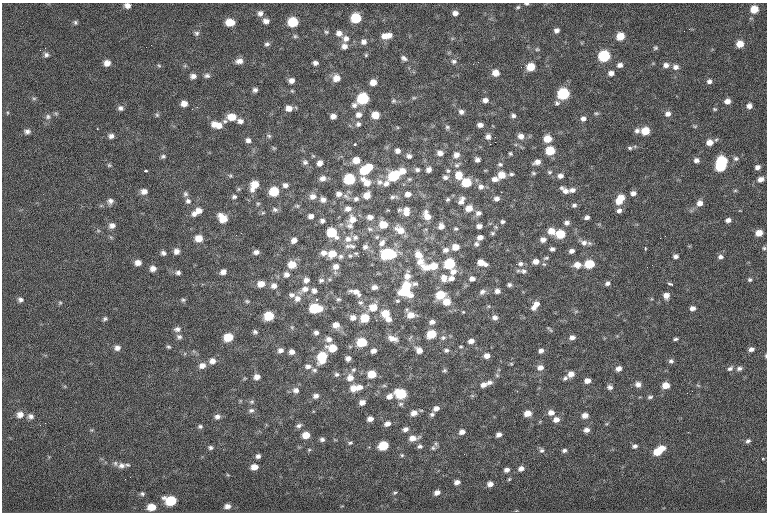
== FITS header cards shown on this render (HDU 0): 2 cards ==
NAXIS1  =                  765
NAXIS2  =                  510

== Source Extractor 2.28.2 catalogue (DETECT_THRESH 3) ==
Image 765 x 510 px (HDU 0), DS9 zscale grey, 1 PNG px = 1 image px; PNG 769 x 514 px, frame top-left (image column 1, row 510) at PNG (2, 3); no overlay
Background -1.32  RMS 6.7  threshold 20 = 3 sigma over >= 5 px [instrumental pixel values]
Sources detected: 429; all 429 listed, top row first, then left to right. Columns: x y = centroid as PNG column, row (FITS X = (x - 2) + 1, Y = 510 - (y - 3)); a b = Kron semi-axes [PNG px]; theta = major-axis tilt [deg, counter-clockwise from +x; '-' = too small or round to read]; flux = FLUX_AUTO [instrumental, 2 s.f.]
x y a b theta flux
527 4 5 3 - 620
127 5 7 5 -18 2100
518 7 5 4 - 610
754 9 6 6 - 6700
260 13 7 7 - 1700
455 13 6 5 - 1900
356 18 7 7 - 16000
266 21 7 6 - 2100
75 22 6 5 - 800
230 22 8 6 -5 6300
293 22 7 7 - 16000
557 30 5 5 - 1500
326 32 6 5 - 730
197 33 7 6 - 1100
339 33 8 7 - 2400
389 35 7 6 - 2300
295 36 5 5 - 740
384 36 9 8 - 3200
620 36 6 6 - 7100
346 38 9 9 - 2800
364 42 7 7 - 2000
267 44 6 5 - 1100
740 44 6 6 - 5300
344 46 7 7 - 2300
45 48 2 2 - 260
655 48 6 5 - 770
537 49 5 5 - 600
40 50 2 2 - 260
46 55 6 6 - 1200
366 55 6 5 - 560
604 56 7 7 - 32000
404 58 7 5 -34 1300
239 61 9 6 8 2400
454 61 8 7 - 1300
107 63 6 6 - 2900
315 63 5 4 - 1500
620 65 6 5 - 1800
666 65 7 6 - 2000
159 66 6 4 -3 560
531 67 7 6 - 8100
675 67 8 7 - 2000
495 73 7 6 - 4100
611 73 6 5 - 2000
193 76 7 5 3 1900
207 76 8 6 2 1200
336 78 8 7 - 4200
291 81 6 6 - 2100
709 81 6 5 - 1400
373 82 6 6 - 3600
255 90 5 5 - 1200
563 94 7 7 - 32000
34 98 6 4 0 640
414 98 6 4 0 560
363 99 7 7 - 28000
485 100 6 5 - 1900
393 101 7 6 - 830
727 101 6 5 - 2600
184 103 6 5 - 3000
557 103 7 6 - 970
354 105 8 7 - 1600
749 106 6 6 - 2100
120 108 7 6 - 1400
289 108 7 6 - 3100
715 109 6 4 -26 530
461 112 6 6 - 1500
596 113 6 4 18 670
668 114 7 6 - 2000
157 115 6 5 - 730
358 115 8 8 - 2400
375 115 6 6 - 6700
333 116 5 5 - 2400
513 116 6 5 - 1200
48 117 8 7 - 1400
232 117 9 7 -4 5800
583 119 6 6 - 1800
225 121 7 5 0 900
240 121 7 6 - 1800
214 124 9 8 - 3100
358 124 7 7 - 1400
480 125 6 4 -1 1900
219 126 8 7 - 3200
695 126 6 3 18 500
447 127 6 5 - 790
27 131 7 6 - 1500
637 131 7 6 - 1500
645 131 6 6 - 8400
111 136 7 6 - 1600
269 136 7 5 -16 830
521 136 8 7 - 2500
488 137 7 6 - 1800
547 139 7 6 - 6400
248 140 6 5 - 1600
495 142 2 2 - 3000
709 142 7 6 - 3600
355 144 3 3 - 620
490 144 2 2 - 3100
274 148 5 5 - 550
630 148 6 4 -15 770
397 151 5 5 - 1700
550 151 7 6 - 12000
440 153 6 6 - 2300
510 153 5 4 - 600
456 155 8 7 - 2400
163 156 6 5 - 820
409 156 6 5 - 1300
736 158 8 7 - 1200
356 160 8 7 - 4900
477 160 5 4 - 1500
696 160 6 6 - 1600
721 161 7 6 - 28000
305 162 7 7 - 1300
537 162 7 5 21 2300
320 163 6 5 - 2200
500 164 6 5 - 950
109 165 6 5 - 660
457 165 9 5 28 1100
369 167 6 5 - 4400
720 167 7 5 3 19000
757 167 5 5 - 1800
365 170 9 7 22 13000
417 170 6 5 - 1100
429 170 5 5 - 2100
145 171 4 2 - 660
402 171 8 7 - 3800
448 171 7 5 -74 840
549 172 6 5 - 710
533 173 6 4 -16 650
511 174 6 4 0 800
459 175 9 8 - 5600
501 175 7 7 - 5300
230 176 6 4 -6 640
393 176 10 7 37 17000
560 176 7 6 - 1900
445 177 7 6 - 1300
323 178 8 7 - 2300
349 179 7 7 - 24000
495 179 7 5 3 2100
760 179 7 5 22 2500
366 182 19 9 -47 5800
380 182 11 9 -32 2700
386 183 9 7 34 2000
466 183 7 6 - 13000
254 185 10 6 60 7000
285 185 6 6 - 1700
481 187 8 7 - 2100
238 189 6 4 -90 580
565 190 10 5 -37 2500
572 190 8 6 7 2000
144 191 8 7 - 2500
274 191 7 6 - 13000
735 191 6 4 1 520
633 193 7 6 - 2000
185 194 7 7 - 1100
339 194 7 6 - 2200
408 194 8 6 5 2300
367 195 8 7 - 4200
313 196 9 8 - 2600
346 196 11 5 -34 1600
234 197 6 5 - 1000
393 197 12 5 6 1400
323 199 6 6 - 2100
356 199 7 7 - 1400
448 199 7 5 42 890
497 199 6 5 - 1700
620 199 11 7 57 8500
110 201 8 7 - 1800
188 201 7 7 - 1500
461 201 12 7 65 2500
700 203 7 7 - 2600
258 204 6 5 - 590
574 205 7 5 27 1100
297 206 6 5 - 650
469 208 8 7 - 4100
348 209 8 7 - 2300
199 210 8 6 1 2800
275 210 8 6 -22 1200
399 210 20 8 -3 1400
407 210 7 6 - 2100
619 211 7 6 - 1600
263 213 6 4 1 590
406 213 9 7 -18 2700
478 213 8 7 - 1800
194 214 7 7 - 1900
311 216 5 5 - 1800
427 216 12 8 -64 4600
370 217 8 6 -4 2200
587 217 5 4 - 1400
223 218 9 6 -45 6800
353 219 11 10 - 4300
728 220 6 5 - 1700
322 221 6 5 - 1200
502 222 5 5 - 900
567 223 7 5 2 1600
383 224 8 7 - 7500
112 225 8 7 - 2300
350 226 10 8 -17 2000
441 226 7 7 - 2600
479 226 5 4 - 1900
370 229 9 5 -15 1300
456 229 5 5 - 720
400 230 14 9 -31 5200
551 231 7 7 - 4300
241 233 3 2 - 300
332 233 8 6 -39 16000
492 233 6 5 - 740
759 233 6 5 - 4900
560 234 7 6 - 12000
236 235 2 2 - 270
665 236 3 2 - 310
355 237 8 7 - 1500
377 237 6 5 - 800
480 237 5 4 - 2400
199 238 7 6 - 4800
660 238 2 2 - 280
348 239 9 8 - 2900
294 240 6 5 - 2200
543 240 6 5 - 2200
382 243 10 8 49 2300
584 243 9 8 - 2300
476 244 7 6 - 1200
350 246 16 6 -3 2000
365 247 7 6 - 1600
455 247 7 6 - 4700
645 248 4 3 - 540
764 248 5 4 - 640
552 249 5 4 - 1200
446 250 8 7 - 1900
176 251 6 6 - 2200
572 251 6 4 19 1700
256 252 6 5 - 1700
163 253 6 5 - 1300
324 253 8 6 4 2500
332 254 8 7 - 6500
363 254 2 2 - 210
388 254 12 8 5 29000
357 255 9 3 -48 710
418 255 10 8 -48 4600
340 256 7 6 - 1200
350 256 5 5 - 630
676 256 5 4 - 1400
720 257 7 6 - 1400
546 258 8 4 15 720
536 261 7 6 - 2800
420 262 13 11 -51 5000
138 263 7 6 - 2800
482 263 9 5 -18 4700
521 263 7 5 66 1600
449 264 7 6 - 22000
516 264 3 2 - 530
589 264 7 6 - 14000
292 265 8 7 - 5700
577 265 8 6 0 3900
652 265 2 2 - 310
336 266 8 7 - 2500
434 266 9 7 15 6500
427 267 13 9 12 4800
647 267 2 2 - 300
153 269 6 6 - 2400
523 271 10 7 -8 1500
223 272 6 5 - 2000
453 272 10 8 29 2700
178 273 6 5 - 1300
286 274 7 6 - 2000
407 276 24 13 -47 6300
444 278 10 8 -66 3500
451 278 8 6 13 2200
472 279 7 6 - 2000
306 280 6 6 - 2100
321 280 7 6 - 1300
750 280 5 5 - 800
607 283 7 5 26 1400
261 284 7 6 - 4500
670 284 6 3 -17 730
406 285 9 6 9 8300
509 285 5 4 - 940
274 286 8 7 - 2300
374 287 7 6 - 1900
305 289 10 8 19 3000
314 291 7 7 - 1800
497 291 6 6 - 1700
356 292 15 7 -21 3300
405 292 11 8 -8 16000
482 292 9 7 30 1600
291 295 9 7 -12 1600
440 295 8 7 - 11000
666 295 6 6 - 2800
297 298 9 8 - 2700
338 299 7 6 - 870
20 300 7 6 - 1400
183 300 6 4 0 730
247 301 7 4 -9 710
397 301 6 4 -2 720
360 302 8 7 - 1300
447 302 7 7 - 5700
60 303 5 5 - 590
536 304 8 7 - 2500
373 307 9 8 - 6300
533 307 7 6 - 1700
315 308 9 6 1 18000
692 308 5 4 - 2000
576 311 6 4 19 540
463 312 4 3 - 370
385 313 7 7 - 7100
411 315 9 7 -27 4900
269 316 7 6 - 14000
353 318 8 7 - 2600
365 318 7 6 - 11000
495 318 7 6 - 1800
105 319 6 5 - 890
388 319 7 6 - 2500
432 322 7 5 14 1800
336 325 7 7 - 3300
292 327 5 5 - 700
177 329 9 6 8 1600
550 329 11 3 -51 620
255 332 6 5 - 1000
316 332 5 5 - 1500
431 334 7 6 - 12000
179 337 7 6 - 1200
228 337 7 6 - 11000
572 337 7 5 15 1900
393 338 12 6 -19 3000
443 338 8 7 - 1300
329 339 7 6 - 2100
675 339 5 3 - 760
471 341 6 4 7 2400
362 342 7 6 - 15000
169 347 5 4 - 670
461 347 6 3 0 500
117 348 7 6 - 2000
332 348 8 6 -10 7800
751 349 6 5 - 1800
280 350 7 6 - 1900
419 350 7 6 - 2900
446 350 7 5 13 1000
373 351 5 5 - 2000
541 351 6 5 - 1600
292 352 6 6 - 2200
487 356 6 6 - 2600
766 356 5 2 - 510
322 357 10 7 75 15000
348 358 5 5 - 1800
212 361 8 7 - 2500
671 361 6 6 - 1100
511 364 5 5 - 490
202 366 8 7 - 2700
308 366 8 6 -1 1700
540 367 8 7 - 2500
619 368 6 5 - 2200
730 368 8 5 36 1300
739 368 8 6 12 1400
314 370 7 6 - 1100
353 370 7 5 31 840
445 370 5 5 - 680
337 374 6 6 - 1000
372 374 7 6 - 8100
571 374 7 6 - 3300
497 375 6 5 - 710
257 377 6 6 - 2500
350 378 9 8 - 3300
565 378 7 5 44 960
587 381 6 5 - 2800
489 382 8 6 1 1500
638 384 7 7 - 2100
483 385 8 6 20 2200
666 385 6 5 - 4800
360 387 7 6 - 2200
610 387 6 5 - 1300
354 388 8 7 - 4100
296 390 8 7 - 2300
692 391 2 2 - 200
687 393 2 2 - 210
401 394 8 6 -14 20000
316 396 7 5 12 1800
389 396 7 5 37 2200
650 397 7 4 8 920
252 402 7 5 1 840
362 402 5 5 - 2300
401 404 7 6 - 970
436 408 8 6 23 2100
251 410 7 6 - 1200
414 413 8 7 - 2800
527 413 6 5 - 4200
551 413 8 7 - 2500
20 414 9 8 - 2800
432 414 6 5 - 1100
585 415 6 5 - 2900
31 416 8 6 -26 1600
217 417 7 6 - 1800
370 419 6 5 - 2300
556 419 7 6 - 2700
387 424 7 6 - 2100
200 426 6 5 - 880
299 426 8 5 25 1200
405 429 7 5 11 1700
586 430 6 5 - 2000
462 432 6 5 - 2200
306 435 6 5 - 5800
499 435 5 4 - 1800
413 438 11 6 9 3600
322 439 6 5 - 1100
748 441 6 5 - 1000
350 443 6 3 6 700
383 446 7 6 - 15000
420 446 7 6 - 1100
635 446 6 4 21 1200
210 448 6 5 - 980
433 448 7 7 - 1200
662 448 6 6 - 3700
542 450 6 6 - 1000
564 450 5 4 - 1000
657 452 7 6 - 8800
402 455 5 4 - 590
258 456 5 4 - 1300
763 459 4 3 - 340
121 465 11 8 11 2700
254 467 7 6 - 3500
521 468 6 5 - 2000
507 470 6 5 - 1700
228 475 6 3 -18 410
509 479 5 4 - 530
457 482 6 5 - 1900
490 484 6 5 - 2200
437 492 6 5 - 2200
395 493 6 4 20 610
142 494 6 5 - 940
171 501 8 6 -8 19000
227 506 6 5 - 2000
152 507 7 6 - 7300
At the frame edge (FLAGS 8, measured only in part): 3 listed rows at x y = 527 4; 127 5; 766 356